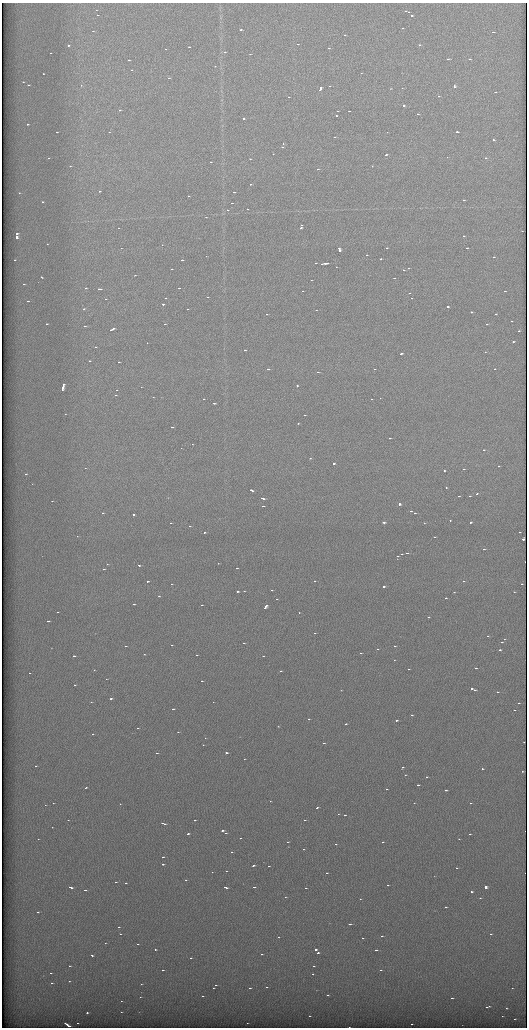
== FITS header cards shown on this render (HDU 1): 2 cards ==
NAXIS1  =                 1049 / length of data axis 1
NAXIS2  =                 2051 / length of data axis 2

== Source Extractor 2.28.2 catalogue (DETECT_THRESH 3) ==
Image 1049 x 2051 px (HDU 1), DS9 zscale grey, zoomed out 1/2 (1 PNG px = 2 x 2 image px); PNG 529 x 1030 px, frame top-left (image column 1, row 2050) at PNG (2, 3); no overlay
Background 1260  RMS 5.7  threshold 17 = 3 sigma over >= 5 px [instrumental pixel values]
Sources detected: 420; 48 cannot appear on this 1/2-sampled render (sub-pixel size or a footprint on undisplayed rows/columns) and are not listed; the other 372 listed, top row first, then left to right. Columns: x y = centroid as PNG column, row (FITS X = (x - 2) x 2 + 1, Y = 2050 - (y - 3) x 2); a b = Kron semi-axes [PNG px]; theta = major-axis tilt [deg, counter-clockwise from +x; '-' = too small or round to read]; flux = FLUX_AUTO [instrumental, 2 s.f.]
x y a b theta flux
96 10 2 1 - 590
405 11 2 1 - 5100
408 12 2 2 - 4300
97 15 2 1 - 960
411 16 2 1 - 14000
402 28 2 1 - 3000
241 30 2 1 - 15000
93 31 2 1 - 2300
492 32 2 1 - 8000
297 44 2 1 - 2500
68 45 2 1 - 18000
419 45 2 2 - 3800
189 47 2 2 - 7600
328 48 2 1 - 3300
165 49 2 1 - 3800
224 52 2 1 - 3600
448 59 2 1 - 10000
470 59 2 2 - 3600
128 60 2 1 - 5200
215 66 2 1 - 3100
361 73 2 1 - 2700
43 74 2 2 - 5800
169 78 2 1 - 4100
23 82 2 1 - 5400
28 85 2 1 - 4400
329 86 2 1 - 3600
454 86 3 2 - 21000
320 88 5 2 - 25000
402 88 2 1 - 2600
391 89 2 1 - 4300
495 92 2 1 - 6200
438 96 2 1 - 19000
288 97 2 1 - 4600
403 105 2 2 - 4600
119 110 2 1 - 6200
337 111 2 1 - 3300
349 111 2 1 - 2300
417 114 2 1 - 47000
336 115 2 1 - 3900
243 119 2 2 - 11000
27 124 2 1 - 5300
56 132 2 1 - 6700
387 132 2 1 - 2900
457 132 2 2 - 18000
334 137 2 1 - 8600
493 140 2 1 - 3400
283 144 2 1 - 4700
282 147 2 1 - 5400
385 155 3 1 - 10000
48 158 2 2 - 5900
485 158 2 1 - 4600
250 159 2 1 - 4300
210 162 2 1 - 5400
70 166 2 1 - 3400
372 166 2 1 - 6100
317 169 2 1 - 4800
250 184 2 1 - 4900
99 191 2 2 - 9900
234 192 2 1 - 6600
19 193 2 1 - 4000
188 196 2 1 - 5700
464 200 2 1 - 3000
42 202 2 1 - 11000
232 203 2 1 - 6400
247 209 2 1 - 6300
227 210 2 1 - 5500
205 217 2 1 - 5200
301 225 2 2 - 8200
118 228 2 1 - 3800
300 228 2 2 - 22000
522 231 2 1 - 2600
16 233 2 2 - 9100
464 236 2 1 - 2900
16 237 4 2 - 28000
47 244 2 1 - 3000
121 248 2 1 - 6000
386 248 2 2 - 2800
466 248 2 1 - 7200
339 250 4 2 - 20000
366 255 2 1 - 4800
206 256 2 1 - 5600
493 257 2 1 - 3300
380 259 2 1 - 4900
14 260 2 2 - 3700
182 260 2 1 - 10000
315 263 2 1 - 2600
322 264 3 1 - 16000
325 264 4 1 - 15000
336 267 2 1 - 2900
408 268 2 1 - 4500
171 269 2 1 - 3900
403 270 2 1 - 4400
135 275 2 1 - 5100
41 277 2 2 - 4900
42 278 2 1 - 3400
394 278 2 1 - 2900
311 280 2 2 - 3700
38 282 2 1 - 3900
24 284 2 1 - 2900
85 288 2 2 - 4400
178 288 2 1 - 15000
99 289 4 1 - 20000
302 291 2 1 - 4600
504 291 2 1 - 4400
409 293 2 1 - 3100
207 297 2 1 - 3600
166 298 3 1 - 12000
411 298 2 1 - 2600
105 299 2 1 - 3400
27 301 2 1 - 26000
163 304 2 2 - 30000
447 306 2 2 - 7700
84 309 2 1 - 5400
187 309 2 1 - 10000
316 310 2 1 - 3200
471 312 2 2 - 7200
266 314 2 1 - 4800
495 314 2 1 - 6000
511 321 2 1 - 5400
46 324 2 1 - 9600
164 324 2 1 - 3400
487 324 2 1 - 4600
84 326 2 1 - 12000
112 329 5 1 - 35000
519 331 2 1 - 7000
513 342 2 1 - 6800
147 343 2 1 - 3100
95 347 2 1 - 3000
244 350 2 1 - 6800
485 352 2 1 - 2300
401 353 2 2 - 12000
89 361 2 2 - 26000
118 362 2 1 - 7500
268 369 2 1 - 6600
374 369 2 1 - 4500
494 369 2 1 - 2900
318 372 2 1 - 5200
297 386 2 2 - 5300
62 387 7 2 73 30000
141 387 2 1 - 3600
116 390 2 1 - 2100
115 395 2 1 - 4400
153 397 2 1 - 3200
380 398 2 1 - 2600
203 399 2 1 - 4800
371 399 2 1 - 4400
214 403 2 1 - 6600
65 414 2 1 - 3100
304 415 2 1 - 3600
298 423 2 1 - 8100
171 427 2 1 - 16000
389 438 2 1 - 7000
192 444 2 1 - 2400
181 448 2 1 - 4100
483 450 2 1 - 4500
310 458 2 1 - 6200
333 463 2 2 - 13000
498 466 2 1 - 1200
85 468 2 1 - 2900
463 469 2 2 - 6000
444 471 2 1 - 6300
25 474 2 1 - 12000
32 484 2 1 - 3500
446 487 2 1 - 13000
252 491 3 2 - 16000
477 493 2 2 - 4200
458 496 2 1 - 4600
470 496 2 1 - 2800
262 498 3 1 - 16000
52 501 2 2 - 5400
399 504 3 2 - 13000
263 506 2 1 - 4000
410 511 2 1 - 7600
102 513 2 1 - 3800
414 513 2 1 - 11000
133 514 2 2 - 7200
450 520 2 1 - 4300
384 522 4 2 - 1500
170 523 2 1 - 4100
424 523 2 1 - 6100
470 523 2 2 - 9600
189 526 2 1 - 3200
204 532 2 1 - 6000
519 532 2 1 - 4600
77 536 2 1 - 7700
434 537 2 1 - 4000
523 539 2 2 - 11000
483 549 2 1 - 18000
407 553 2 1 - 4600
401 554 2 1 - 4500
397 556 2 1 - 3900
397 559 2 1 - 3700
218 563 2 1 - 3000
107 564 2 1 - 3200
138 565 2 1 - 6000
236 568 2 1 - 5500
104 569 2 1 - 4600
147 581 2 1 - 11000
314 581 2 1 - 1900
463 581 2 1 - 5100
171 584 2 1 - 2600
521 584 2 1 - 3000
383 587 2 1 - 27000
271 590 2 1 - 6500
244 591 2 1 - 3400
237 592 2 2 - 4600
454 592 2 1 - 5100
514 592 2 1 - 6000
159 596 2 1 - 3800
445 598 2 1 - 4900
276 599 2 1 - 5000
134 604 2 2 - 11000
202 605 2 1 - 14000
266 605 2 2 - 4400
264 607 3 2 - 25000
57 612 2 1 - 8500
299 613 2 1 - 4300
428 617 2 1 - 6200
48 621 2 1 - 10000
314 633 2 1 - 5500
487 636 2 2 - 3700
504 639 2 1 - 5800
501 642 2 1 - 14000
243 643 2 1 - 8100
171 645 2 1 - 3000
125 646 2 1 - 9700
394 646 2 1 - 5600
377 649 2 1 - 8200
499 650 2 1 - 8500
360 653 2 1 - 3200
144 654 2 1 - 4200
196 655 2 1 - 6700
74 656 2 1 - 24000
263 656 2 1 - 6300
394 660 2 1 - 2700
475 668 2 1 - 4200
408 669 2 2 - 19000
94 670 2 1 - 4900
280 671 2 1 - 7500
29 673 2 1 - 3200
106 679 2 1 - 3800
202 681 2 1 - 3500
74 685 2 1 - 2700
471 689 2 2 - 14000
341 690 2 1 - 4400
474 690 2 1 - 4500
497 692 2 1 - 6000
111 699 2 1 - 32000
91 702 2 1 - 2500
213 702 2 1 - 4100
519 703 2 1 - 3000
173 709 2 1 - 17000
514 710 2 1 - 3900
411 715 2 1 - 12000
309 719 2 1 - 2300
396 720 2 1 - 6400
345 724 2 1 - 4600
277 726 2 1 - 7100
137 728 2 1 - 9900
178 732 2 1 - 2700
92 734 2 1 - 3100
205 738 2 1 - 3900
524 742 2 1 - 19000
323 743 2 1 - 5300
156 753 2 1 - 7200
226 753 3 2 - 17000
244 759 2 1 - 2800
35 766 2 1 - 5700
402 768 3 2 - 11000
482 769 2 2 - 4700
522 771 2 1 - 4600
405 775 2 1 - 3500
426 777 2 1 - 5600
417 785 3 1 - 23000
85 788 3 1 - 12000
386 789 2 1 - 5000
445 790 2 1 - 15000
270 801 2 1 - 3700
414 803 2 1 - 3000
470 803 2 1 - 3600
120 804 2 1 - 6100
45 805 2 1 - 4500
316 807 2 2 - 7600
338 814 2 1 - 2800
345 815 2 1 - 4100
68 820 2 1 - 2700
194 820 2 1 - 7700
304 820 2 1 - 2500
164 824 2 2 - 8100
52 827 2 1 - 4500
222 830 2 2 - 25000
226 833 2 1 - 2700
187 834 3 1 - 14000
469 834 2 1 - 3600
240 838 2 1 - 5200
38 839 2 1 - 1900
458 839 2 1 - 5300
287 842 2 1 - 4400
382 842 2 1 - 9400
335 844 2 2 - 2700
303 849 2 1 - 2500
231 852 2 1 - 2600
162 857 2 1 - 8800
162 864 2 1 - 28000
253 865 2 2 - 8800
268 866 2 1 - 3300
456 868 2 1 - 3500
226 871 2 1 - 6100
212 872 2 1 - 2500
326 873 2 1 - 3900
434 876 2 1 - 3900
185 880 2 1 - 3000
115 882 2 1 - 3600
125 883 2 1 - 4100
387 885 2 1 - 4200
70 887 3 1 - 31000
225 887 3 1 - 20000
254 887 2 1 - 6600
485 887 2 2 - 53000
306 888 2 1 - 5800
85 890 2 1 - 10000
471 892 2 2 - 8300
285 897 2 1 - 5200
480 898 2 2 - 3900
360 899 2 1 - 4100
445 907 2 1 - 7800
37 912 2 1 - 2700
349 924 2 1 - 8800
118 927 2 2 - 5000
120 934 2 1 - 7100
490 934 2 1 - 5100
278 937 2 1 - 3000
362 938 2 1 - 4200
105 943 2 1 - 2600
137 944 2 1 - 3800
155 950 2 1 - 5200
315 950 2 2 - 9300
376 950 2 1 - 5500
318 953 2 2 - 12000
261 954 2 1 - 2300
91 955 2 2 - 7300
190 958 2 1 - 6300
69 966 2 1 - 38000
313 966 2 1 - 5200
162 970 2 1 - 11000
380 970 2 1 - 2900
50 973 2 1 - 3800
313 974 2 1 - 4700
69 981 2 2 - 5500
52 983 2 1 - 3100
140 984 2 1 - 7800
215 985 2 1 - 6100
266 987 2 1 - 6600
213 988 2 1 - 3000
250 988 2 1 - 4800
512 988 2 2 - 2700
327 995 2 1 - 4300
202 996 2 1 - 6400
452 998 2 1 - 7000
489 1006 2 2 - 3700
506 1008 2 1 - 7700
121 1012 2 2 - 3800
87 1013 2 2 - 4500
309 1016 2 1 - 3200
502 1016 2 1 - 2600
514 1019 2 1 - 4400
78 1023 2 1 - 2700
247 1023 2 1 - 3000
66 1024 4 1 - 24000
411 1024 2 1 - 3900
69 1026 3 1 - 15000
349 1027 2 1 - 4700
At the frame edge (FLAGS 8, measured only in part): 1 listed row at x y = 349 1027
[48 sub-pixel or undisplayed-footprint detections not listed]